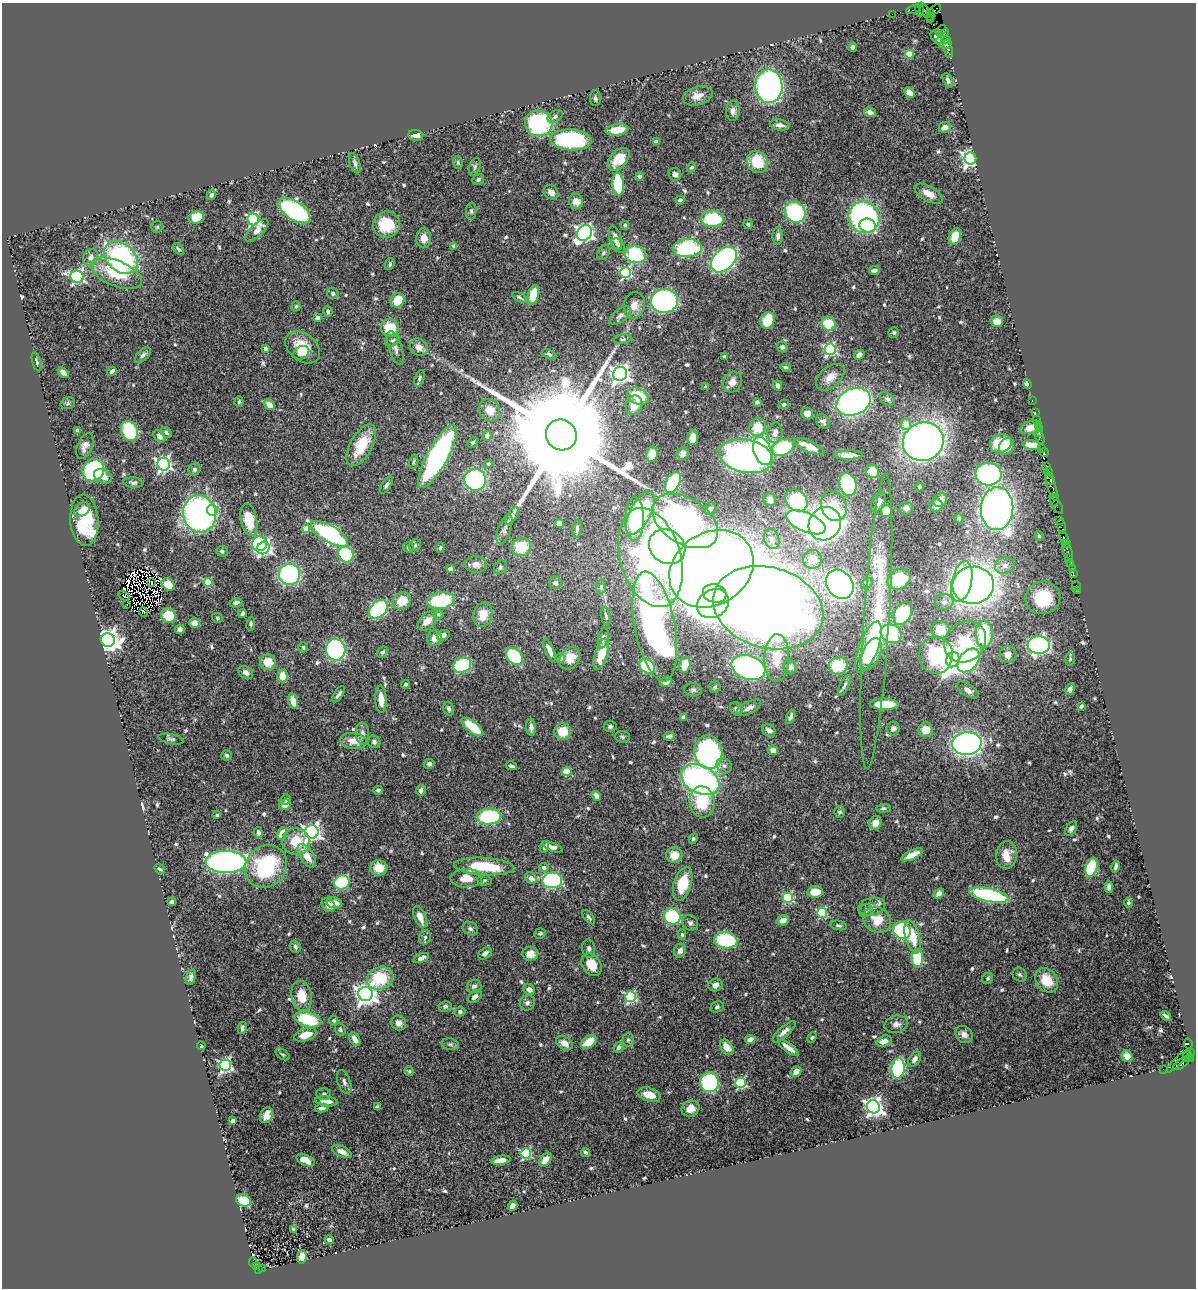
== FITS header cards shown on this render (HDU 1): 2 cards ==
NAXIS1  =                 1194
NAXIS2  =                 1286

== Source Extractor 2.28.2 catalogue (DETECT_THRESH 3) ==
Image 1194 x 1286 px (HDU 1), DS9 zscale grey, 1 PNG px = 1 image px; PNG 1198 x 1290 px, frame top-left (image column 1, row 1286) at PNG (2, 3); each listed source drawn as its Kron ellipse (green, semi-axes under 4 px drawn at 4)
Background 1.03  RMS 0.031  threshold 0.0919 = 3 sigma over >= 5 px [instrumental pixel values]
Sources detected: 658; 12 with non-positive FLUX_AUTO (blend fragments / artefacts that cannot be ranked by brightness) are neither listed nor drawn; of the other 646, the 500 brightest by FLUX_AUTO listed and drawn (146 fainter detections omitted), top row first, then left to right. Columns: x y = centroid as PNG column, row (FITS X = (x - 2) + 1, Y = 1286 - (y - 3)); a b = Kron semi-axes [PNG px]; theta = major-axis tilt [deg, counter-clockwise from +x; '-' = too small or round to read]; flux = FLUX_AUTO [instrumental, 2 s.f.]
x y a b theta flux
914 9 7 4 13 150
936 9 6 2 47 17
919 10 7 3 -74 180
924 10 8 3 -57 97
931 12 2 2 - 9.2
892 14 2 2 - 28
930 16 3 2 - 45
931 20 4 3 - 47
942 29 4 2 - 39
945 33 4 2 - 59
936 38 8 3 -50 5
946 39 2 2 - 13
944 43 8 5 -26 5.9
853 47 4 3 - 5.2
948 49 9 4 -74 3.9
909 54 4 4 - 65
948 80 8 4 -64 6.1
769 86 17 13 -89 580
910 93 6 4 -44 19
698 96 15 9 17 22
595 98 8 5 -86 4.6
733 111 10 7 88 11
870 112 6 4 -17 8.6
555 116 8 5 32 5.3
539 123 14 12 -20 250
780 125 10 5 -8 11
945 127 6 5 - 9.3
617 130 11 5 7 39
416 135 7 5 -5 15
571 140 20 10 -3 260
656 142 4 4 - 22
970 158 6 6 - 1000
619 159 13 8 48 36
757 162 11 10 - 62
355 163 10 5 -72 6.4
458 163 6 5 - 3.6
475 167 9 5 73 4.8
692 167 5 4 - 4.5
675 174 6 6 - 6.6
640 176 4 3 - 5.2
478 179 6 5 - 4.3
618 184 11 5 -85 110
551 192 8 6 -43 10
929 194 16 7 -29 25
211 195 5 4 - 5.3
680 200 4 3 - 5.5
576 201 7 7 - 16
294 211 18 9 -33 340
471 211 8 5 83 4.9
795 212 11 9 -47 240
196 217 8 6 18 63
864 217 16 15 - 570
253 219 6 5 - 350
713 219 11 8 -2 110
386 224 13 13 - 84
748 224 5 4 - 3.8
625 225 4 4 - 4.4
868 226 8 7 - 71
157 227 6 5 - 3.6
257 230 15 6 44 18
584 233 8 6 47 800
778 236 8 5 90 7.9
955 236 9 5 71 34
424 238 10 7 -88 20
615 238 12 6 -74 14
618 245 8 5 -52 4.6
454 246 4 3 - 6.2
687 248 14 9 4 220
179 249 7 3 -46 3.9
603 253 8 5 60 4.1
635 254 10 9 - 160
91 257 9 7 63 11
121 258 19 14 -43 370
724 260 15 10 44 600
390 264 6 4 72 4.3
874 270 5 3 - 8.6
116 273 27 13 -23 87
626 273 5 5 - 270
77 277 7 6 - 430
333 293 6 5 - 5
533 295 9 5 77 69
519 297 8 4 -27 3.7
397 300 7 6 - 50
664 301 13 12 - 500
634 305 13 10 77 18
296 306 5 4 - 3.6
328 311 5 4 - 5.8
620 316 12 6 39 8.8
317 318 4 4 - 17
767 320 8 7 - 63
997 321 6 5 - 16
829 324 7 6 - 59
390 328 9 8 - 59
894 332 5 5 - 3.8
622 339 9 5 8 4.1
393 340 7 5 30 5.5
303 347 19 13 -39 57
419 347 9 8 - 15
782 347 5 5 - 5.8
265 348 4 3 - 4.5
395 348 17 6 -72 12
830 349 6 5 - 380
301 353 8 6 27 11
549 354 8 4 -26 3.9
143 355 9 5 44 6.5
859 355 5 4 - 12
725 357 4 4 - 15
37 362 10 4 -74 4.2
786 367 5 3 - 3.9
112 371 5 4 - 9.6
63 373 6 4 -43 12
620 374 7 7 - 1000
830 377 16 10 41 22
420 378 8 5 71 4.9
732 382 11 9 57 13
1027 384 4 4 - 15
777 385 5 4 - 5.4
706 387 4 3 - 3.7
638 396 11 8 -26 53
887 399 8 6 -42 6.1
1032 401 3 2 - 61
239 402 5 4 - 3.5
757 402 4 3 - 8.9
853 402 18 13 22 650
68 403 7 5 16 4.2
784 404 5 4 - 3.7
269 405 6 5 - 18
634 405 10 8 69 26
490 410 11 10 - 33
1035 412 2 2 - 54
807 414 6 6 - 14
1036 419 2 2 - 33
823 421 8 6 -48 7.6
906 424 5 5 - 21
1038 425 2 2 - 77
757 427 9 8 - 45
1031 427 11 6 17 24
1039 429 2 2 - 40
78 431 4 4 - 15
129 431 10 8 -68 140
166 432 6 4 -42 4.4
775 433 10 7 82 11
1040 434 3 3 - 100
561 435 16 15 - 110000
159 436 7 5 -51 10
487 436 5 4 - 12
1039 437 7 3 -62 160
693 438 7 5 85 21
473 442 6 5 - 4.1
923 442 21 19 25 1200
1001 443 11 9 20 77
361 445 23 11 61 66
1032 445 9 5 -11 39
85 446 14 7 68 14
1007 446 8 7 - 40
783 447 11 8 23 120
809 447 16 5 -25 25
1041 448 3 2 - 65
763 451 15 8 -71 310
1044 453 4 2 - 53
652 454 7 5 79 26
683 454 6 6 - 12
849 455 14 4 2 17
438 456 35 10 62 550
746 456 27 16 -12 640
414 462 7 4 80 4
164 464 6 6 - 570
488 464 3 3 - 3.8
1046 467 3 2 - 73
194 469 6 5 - 4.6
93 470 11 10 - 210
873 471 7 6 - 37
1048 471 4 2 - 110
988 474 13 11 -6 370
103 476 9 6 -28 18
1050 479 6 4 -71 240
475 480 11 10 - 320
673 482 11 7 63 150
133 483 10 5 -5 7.9
848 484 11 8 -75 130
386 485 9 5 59 6.4
919 487 4 4 - 3.8
1052 487 14 4 -73 730
770 500 6 6 - 10
796 500 12 10 -45 190
940 500 7 6 - 18
1054 500 6 3 70 130
878 502 11 6 63 12
1056 504 11 3 -59 220
834 506 15 12 -66 59
936 506 6 6 - 10
906 508 6 6 - 7.8
710 509 6 6 - 6.3
997 509 21 16 86 1200
82 510 9 6 34 14
212 510 5 5 - 190
886 511 6 5 - 27
640 513 24 10 63 200
200 514 19 16 -78 660
512 516 10 4 57 5.2
959 518 5 4 - 3.6
635 519 22 9 89 160
84 520 26 14 -86 130
249 520 16 8 -79 59
1059 520 4 3 - 160
685 521 36 23 -32 700
806 522 21 9 -23 510
559 523 5 4 - 7.5
825 524 17 15 53 1200
1062 527 7 3 -77 240
306 529 4 4 - 32
577 529 9 4 84 5.4
504 530 15 6 70 7.9
329 534 21 8 -30 360
1039 536 4 4 - 5.6
1064 538 7 3 -67 260
772 539 10 7 -72 8.7
259 544 7 7 - 180
1066 544 3 3 - 100
415 545 6 5 - 3.8
408 547 5 5 - 3.5
521 547 9 9 - 60
667 547 19 16 -37 430
263 548 6 6 - 590
440 548 5 4 - 4.3
1067 550 10 3 -70 270
222 551 6 5 - 4.7
346 554 8 7 - 140
650 558 51 30 -74 680
812 559 9 9 - 32
1068 559 3 3 - 71
1071 563 4 3 - 130
476 564 11 8 -2 17
1005 565 10 8 23 12
500 567 7 6 - 4.7
1072 568 2 2 - 16
450 569 4 4 - 15
711 569 44 36 33 4100
1073 573 3 2 - 44
289 574 10 10 - 310
899 579 12 10 31 85
152 582 2 2 - 3.7
208 582 4 4 - 97
962 582 20 10 77 460
555 583 6 6 - 7
168 584 7 5 -38 44
840 584 16 12 -51 890
867 584 6 5 - 3.5
973 585 21 18 7 1500
1077 586 5 2 - 34
601 587 7 5 82 4.2
1078 591 2 2 - 9.7
715 593 12 9 -17 800
124 596 6 3 -32 6.9
1043 598 17 16 - 120
441 600 14 8 8 140
402 601 9 8 - 36
944 602 9 8 - 9.8
236 603 6 4 19 4.8
127 604 3 2 - 11
713 604 16 13 32 1100
768 608 56 40 -16 4200
378 609 10 7 42 260
144 612 5 2 - 4.5
242 614 4 4 - 7.2
438 614 5 5 - 5.3
903 614 12 8 62 150
168 615 7 7 - 52
483 615 12 9 76 33
606 616 9 4 -79 4.8
217 618 5 5 - 3.7
427 621 11 7 45 22
876 621 148 13 86 180
194 623 5 5 - 16
251 624 7 4 82 3.9
655 626 56 20 -79 960
180 629 5 4 - 9
940 630 9 8 - 41
891 634 11 9 -27 150
984 634 14 8 -89 130
443 635 6 5 - 9
434 638 8 7 - 18
603 638 10 5 78 8
108 640 7 6 - 1700
965 642 22 19 43 110
1039 645 11 9 -4 620
303 647 5 4 - 4
869 647 27 9 69 110
336 650 11 9 -77 460
550 650 12 4 -68 15
382 652 6 5 - 5.5
601 654 16 6 72 46
871 654 17 9 66 52
1008 654 8 8 - 18
936 655 18 16 -87 190
515 656 10 7 -44 160
560 658 4 4 - 11
570 658 12 9 54 32
777 658 24 12 88 47
1070 659 6 5 - 3.6
953 660 8 6 68 3200
969 660 13 9 49 340
268 662 8 7 - 39
462 665 9 7 23 250
685 665 8 5 77 31
647 666 8 6 -40 160
838 666 10 8 15 64
790 667 7 6 - 7
748 668 17 12 -18 370
246 673 8 6 -36 9.3
282 676 6 5 - 30
666 682 6 5 - 16
405 684 4 4 - 4.3
844 685 11 4 63 5.4
715 687 6 6 - 3.9
1070 689 6 4 75 11
693 690 9 6 -5 5.8
968 690 12 6 -33 12
339 694 9 3 56 6.8
381 699 14 5 -87 26
293 701 8 4 -76 21
884 704 14 5 -1 72
1081 706 4 3 - 3.9
749 708 13 6 28 12
449 709 7 5 -70 5.5
736 709 7 5 -51 6.3
683 717 4 4 - 13
791 717 7 3 69 6.6
610 726 6 6 - 5.8
472 727 13 5 -38 94
531 727 8 5 -85 9.6
893 728 7 6 - 7.8
769 730 7 6 - 11
926 730 7 7 - 29
563 732 8 8 - 42
362 734 11 6 -86 9.8
669 736 6 4 7 5.1
622 737 7 5 -3 4.5
171 739 13 5 -12 5.3
353 741 13 8 -7 21
374 742 6 6 - 5.8
967 744 15 11 5 770
773 750 5 5 - 14
708 752 17 14 -82 400
227 755 5 5 - 3.5
429 764 5 4 - 5.5
511 766 6 3 -13 4.8
724 766 8 7 - 7.4
567 772 4 4 - 90
700 780 20 13 -27 600
378 790 5 4 - 4.4
421 790 5 4 - 7.7
596 796 5 4 - 12
286 799 5 5 - 4.1
702 802 15 12 -85 80
285 805 6 5 - 27
883 808 7 4 4 4
839 812 5 5 - 3.9
217 815 4 3 - 3.7
489 816 12 8 5 170
875 823 7 6 - 20
1071 829 8 5 58 6.8
258 832 5 4 - 7.3
312 832 6 6 - 870
282 833 6 4 65 40
693 839 5 4 - 3.4
296 842 14 13 - 59
545 847 6 4 69 5.8
552 847 11 4 -21 13
674 855 8 8 - 28
912 855 11 4 25 21
1007 855 14 10 85 31
307 856 13 6 -57 30
226 862 20 11 -1 750
266 866 22 20 49 190
484 866 30 8 -3 110
1116 866 6 3 76 6.1
544 867 4 4 - 9.3
1091 867 10 6 75 160
379 868 8 7 - 28
160 869 6 3 -36 4.2
466 878 16 9 0 33
531 878 6 5 - 15
485 880 7 5 2 3.9
552 880 10 8 3 390
342 882 8 7 - 170
683 884 17 8 73 71
1109 887 6 4 -87 7.7
815 892 8 6 8 37
939 893 6 4 42 11
989 895 20 6 -12 310
788 898 5 5 - 170
172 902 4 4 - 7.9
334 903 7 5 -11 20
1128 903 5 4 - 3.5
328 905 8 6 -49 16
872 907 13 9 14 16
866 910 7 6 - 4.9
822 913 5 5 - 150
420 917 11 5 -66 25
589 917 8 4 -51 5
672 917 8 8 - 160
783 920 6 5 - 14
877 920 14 12 -31 40
690 923 8 7 - 6.9
839 925 8 4 -11 4.8
470 929 8 6 -31 5.5
902 931 9 8 - 220
540 933 6 5 - 3.7
682 934 5 4 - 3.8
425 937 7 5 75 5.6
912 937 17 7 -75 57
726 940 12 8 -9 150
295 947 6 5 - 5.2
589 949 9 6 -85 6.6
680 950 7 6 - 9.5
485 953 7 5 35 6.9
530 954 8 7 - 20
421 958 8 4 22 9.7
917 958 9 6 90 110
591 965 12 9 -56 39
1020 975 7 6 - 5
191 977 8 4 74 6.5
380 978 13 11 23 95
988 978 6 5 - 3.8
1047 980 13 10 -54 51
715 985 7 6 - 13
474 986 7 6 - 7.3
529 989 6 5 - 12
366 994 7 7 - 1600
302 996 15 10 -80 47
475 997 8 5 37 9.5
631 997 5 5 - 230
527 1003 8 7 - 7.9
445 1006 6 5 - 4.4
717 1007 7 5 20 4.1
460 1011 5 5 - 5.8
1166 1016 6 3 -37 5.1
308 1019 14 7 -15 120
334 1021 5 4 - 3.7
399 1023 8 7 - 14
896 1024 12 8 15 13
242 1028 6 4 79 5.7
340 1029 7 5 -69 3.9
784 1032 15 5 42 12
964 1034 9 7 -45 11
305 1035 12 6 17 36
812 1037 5 4 - 4
355 1039 7 5 -60 17
750 1039 5 4 - 14
628 1040 6 5 - 4.3
884 1041 8 5 17 15
589 1042 8 5 33 43
564 1043 9 6 -29 16
450 1044 8 5 -9 4.9
1188 1044 5 3 - 460
201 1046 4 3 - 3.5
619 1047 5 5 - 6.3
727 1047 8 5 -55 23
789 1048 12 4 -37 20
1190 1052 2 2 - 15
283 1054 8 4 -36 3.8
1127 1056 6 5 - 16
1187 1056 5 3 - 63
1191 1058 3 2 - 56
915 1059 8 5 56 9.1
1178 1061 16 3 45 290
1182 1063 10 4 35 550
225 1065 5 5 - 460
898 1068 10 6 84 280
1163 1069 2 2 - 21
409 1071 5 4 - 3.5
796 1071 6 5 - 15
344 1082 12 6 -71 8.3
709 1082 10 9 - 280
740 1083 5 5 - 200
324 1094 7 5 0 4.8
649 1095 12 7 -17 29
326 1101 11 5 -6 19
377 1107 4 4 - 4.9
873 1107 7 6 - 900
322 1108 7 4 9 6.7
691 1108 9 8 - 20
267 1115 8 6 64 22
233 1121 4 3 - 15
342 1152 10 5 -25 15
585 1152 5 3 - 4.7
526 1153 5 5 - 190
306 1160 9 5 -24 20
501 1160 10 4 9 21
545 1160 8 5 51 15
243 1200 8 5 -20 75
513 1206 5 4 - 9.3
293 1229 4 3 - 3.9
329 1240 5 3 - 7.5
302 1257 7 5 86 26
253 1262 5 2 - 170
256 1267 3 2 - 150
262 1268 3 2 - 250
258 1270 3 3 - 130
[146 fainter detections neither listed nor drawn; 12 non-positive-flux detections neither listed nor drawn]